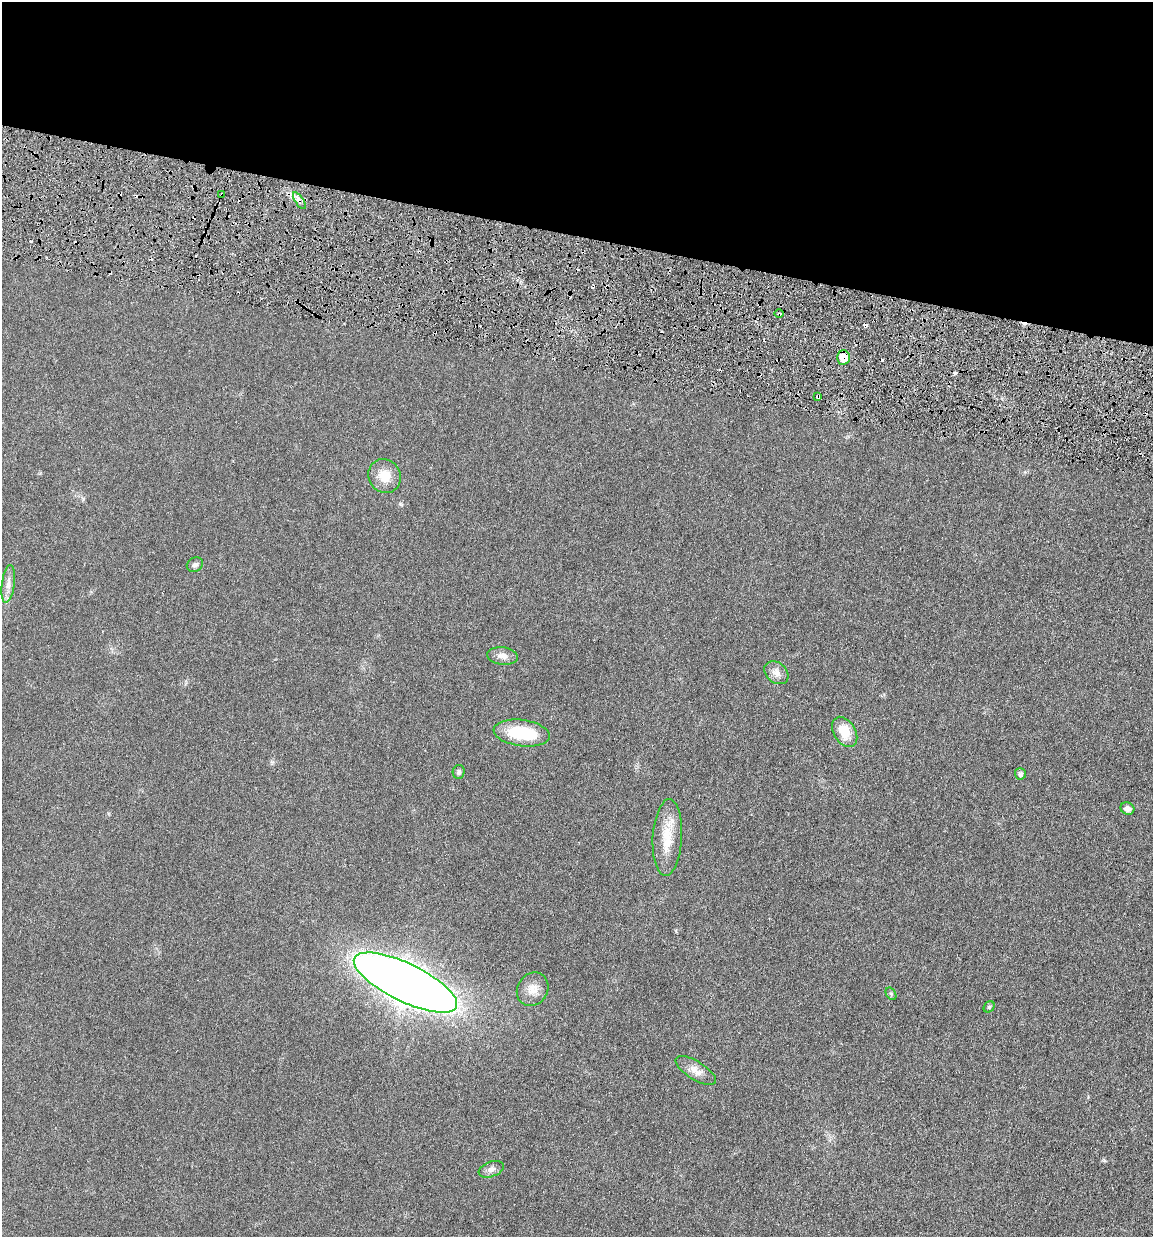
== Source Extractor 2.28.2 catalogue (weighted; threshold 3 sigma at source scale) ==
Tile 2 of 4 x 4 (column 2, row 1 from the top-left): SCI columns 1376-2526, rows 3722-4956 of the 4951 x 5000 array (HDU 1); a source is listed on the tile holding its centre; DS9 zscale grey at full resolution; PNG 1155 x 1239 px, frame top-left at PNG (2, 2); each listed source drawn as its Kron ellipse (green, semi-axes under 4 px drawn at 4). Shown black and unused: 19% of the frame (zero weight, under 3 of 6 exposures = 1% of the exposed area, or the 3 px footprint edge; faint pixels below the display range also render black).
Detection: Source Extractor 2.28.2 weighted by HDU 2 'WHT'; one run over the whole footprint, this tile lists its part. Background 0.0394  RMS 0.0043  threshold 0.0178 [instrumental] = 3 sigma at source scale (4.09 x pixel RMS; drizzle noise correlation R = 1.36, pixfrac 0.8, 0.05/0.05 arcsec/px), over >= 5 px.
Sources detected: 30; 8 cosmic-ray / hot-pixel residue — neither listed nor drawn; the other 22 listed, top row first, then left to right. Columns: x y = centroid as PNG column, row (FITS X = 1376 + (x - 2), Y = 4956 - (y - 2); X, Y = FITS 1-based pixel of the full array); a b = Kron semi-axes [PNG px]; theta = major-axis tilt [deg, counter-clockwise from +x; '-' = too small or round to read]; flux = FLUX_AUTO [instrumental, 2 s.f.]
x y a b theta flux
222 195 4 2 - 0.62
299 201 10 4 -55 1.4
779 314 4 3 - 0.42
843 357 7 6 - 7.2
818 397 4 3 - 1.3
385 476 17 16 - 6.4
195 565 8 7 - 1.2
8 584 19 6 82 2.6
502 656 15 9 -6 2.7
776 673 13 10 -40 2.8
845 732 16 11 -58 8.3
522 733 28 13 -7 18
459 772 7 6 - 0.96
1020 774 5 5 - 1.2
1127 809 7 6 - 1.9
667 838 38 14 87 10
405 983 56 19 -26 620
533 989 17 15 57 4.6
891 994 7 4 -56 0.61
989 1007 6 5 - 0.55
696 1071 23 9 -32 3.8
491 1169 13 7 21 1.8
Overlapping masked pixels (flux is a lower limit): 5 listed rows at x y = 222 195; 299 201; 779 314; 843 357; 818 397
Unlisted compact peaks at least as high as the median listed source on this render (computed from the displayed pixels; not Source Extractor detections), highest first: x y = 400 504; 1104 1160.